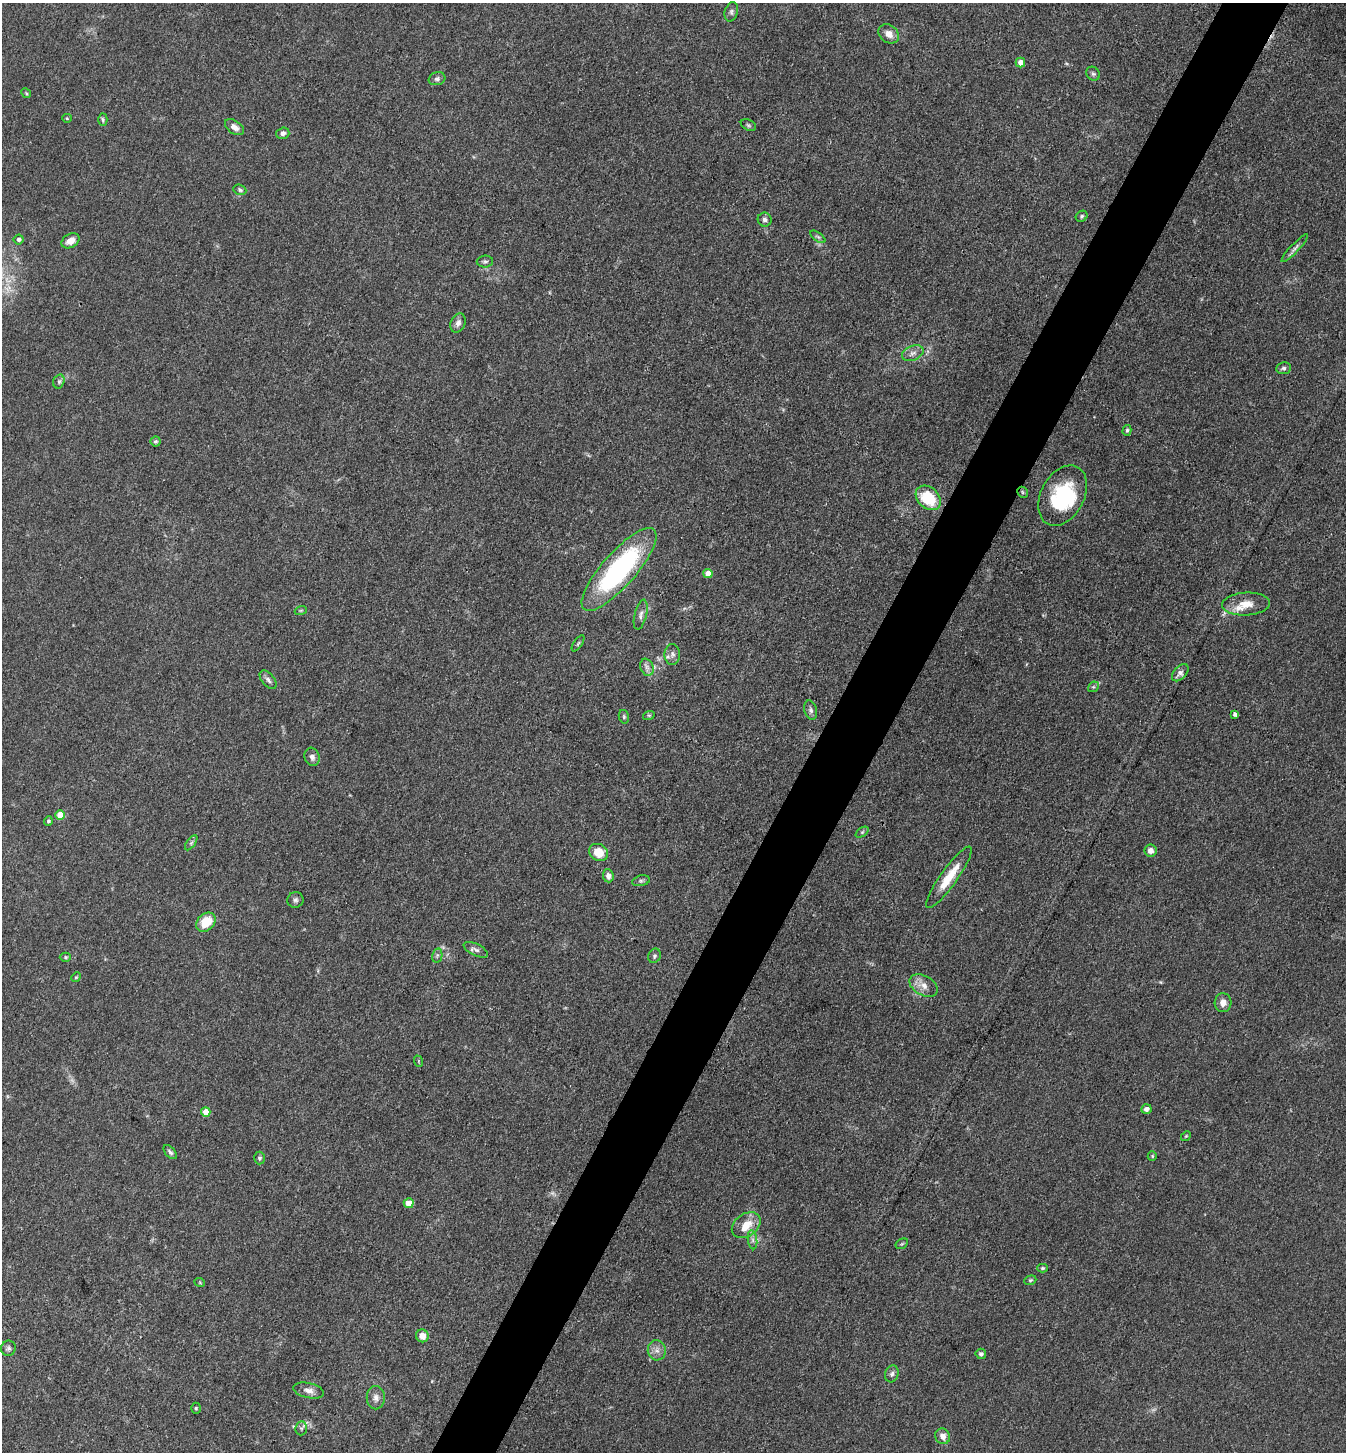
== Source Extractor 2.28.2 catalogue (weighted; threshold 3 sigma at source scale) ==
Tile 10 of 4 x 4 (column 2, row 3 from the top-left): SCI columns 1632-2975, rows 1453-2902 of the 5811 x 5804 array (HDU 1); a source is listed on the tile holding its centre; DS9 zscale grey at full resolution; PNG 1348 x 1454 px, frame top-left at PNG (2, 3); each listed source drawn as its Kron ellipse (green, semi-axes under 4 px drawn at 4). Shown black and unused: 5% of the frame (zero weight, under 3 of 4 exposures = <1% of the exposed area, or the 3 px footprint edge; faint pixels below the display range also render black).
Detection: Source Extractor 2.28.2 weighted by HDU 2 'WHT'; one run over the whole footprint, this tile lists its part. Background 0.0742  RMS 0.0062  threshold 0.0277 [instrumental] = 3 sigma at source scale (4.5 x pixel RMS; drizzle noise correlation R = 1.50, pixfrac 1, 0.05/0.05 arcsec/px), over >= 5 px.
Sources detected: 93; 3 too faint to see at this stretch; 1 inside a brighter object's white glare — neither listed nor drawn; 3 inside a brighter listed object's ellipse — not listed separately; the other 86 listed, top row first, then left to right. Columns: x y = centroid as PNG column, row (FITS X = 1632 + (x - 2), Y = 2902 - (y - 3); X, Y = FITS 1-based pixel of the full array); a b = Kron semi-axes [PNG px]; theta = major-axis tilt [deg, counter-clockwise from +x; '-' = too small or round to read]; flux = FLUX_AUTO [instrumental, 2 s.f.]
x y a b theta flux
731 12 10 6 74 1.9
889 34 11 8 -38 4.5
1020 62 5 4 - 5.2
1093 74 7 6 - 1.4
437 79 8 6 16 1.8
26 93 5 4 - 0.71
67 118 5 4 - 0.68
103 120 6 4 -88 0.97
748 125 8 5 -27 1.1
234 127 11 6 -35 3.3
283 133 7 5 17 2.3
240 190 7 5 -22 1.1
1082 216 6 5 - 1.1
765 220 7 7 - 1.9
818 237 9 4 -35 1.3
19 239 5 5 - 2
70 241 9 6 29 5.5
1295 248 19 4 47 2.3
485 262 8 6 0 1.4
458 323 10 7 65 2.9
913 353 11 7 23 3
1284 368 7 5 6 1.6
59 381 7 5 73 1.4
1127 430 5 4 - 1.1
155 441 5 5 - 1.1
1023 492 6 5 - 0.96
1063 496 32 21 62 47
928 498 14 10 -42 26
619 569 53 17 48 110
708 574 4 4 - 7.2
1246 604 24 11 3 8.9
301 610 6 4 19 0.75
641 615 15 6 76 2.8
578 643 9 3 56 0.93
672 654 10 7 90 2.4
647 667 9 6 -69 2.5
1180 673 10 6 48 2.4
268 680 11 6 -51 2.1
1093 687 6 4 42 1
811 710 10 6 -74 2
1235 714 4 3 - 3.8
649 715 6 3 17 0.79
624 717 7 5 -77 1
312 757 9 7 -72 2.8
60 815 5 5 - 12
48 821 4 4 - 1.3
862 832 7 4 37 0.94
191 843 8 4 54 1.3
1151 851 6 6 - 3.6
598 852 10 8 -30 12
608 876 6 5 - 2.9
949 877 37 8 55 16
641 881 9 5 13 1.3
295 900 8 7 - 1.9
206 922 11 8 45 15
476 950 13 5 -26 2.3
437 956 7 5 78 1.2
654 956 7 6 - 1.4
65 957 5 4 - 0.92
76 977 5 4 - 0.66
924 985 15 9 -29 5.4
1223 1003 9 8 - 4.5
418 1061 6 3 -72 0.62
1146 1109 5 4 - 3.2
206 1112 4 4 - 9.5
1186 1136 5 4 - 0.77
170 1152 8 5 -48 1.5
1152 1156 5 4 - 0.69
260 1158 6 5 - 1.3
409 1203 5 5 - 9.6
746 1225 16 11 37 9.8
752 1240 9 4 -82 2
902 1244 7 4 31 0.94
1042 1268 5 4 - 1
1030 1280 6 4 21 0.96
200 1283 5 3 - 0.55
422 1336 6 6 - 5.5
8 1348 8 7 - 1.7
657 1350 10 9 - 3.6
981 1354 5 5 - 1.7
892 1374 8 6 72 1.9
309 1391 15 7 -12 3.9
376 1398 11 9 -90 3.7
196 1408 5 4 - 0.88
301 1428 7 6 - 1.5
943 1436 8 7 - 3.6